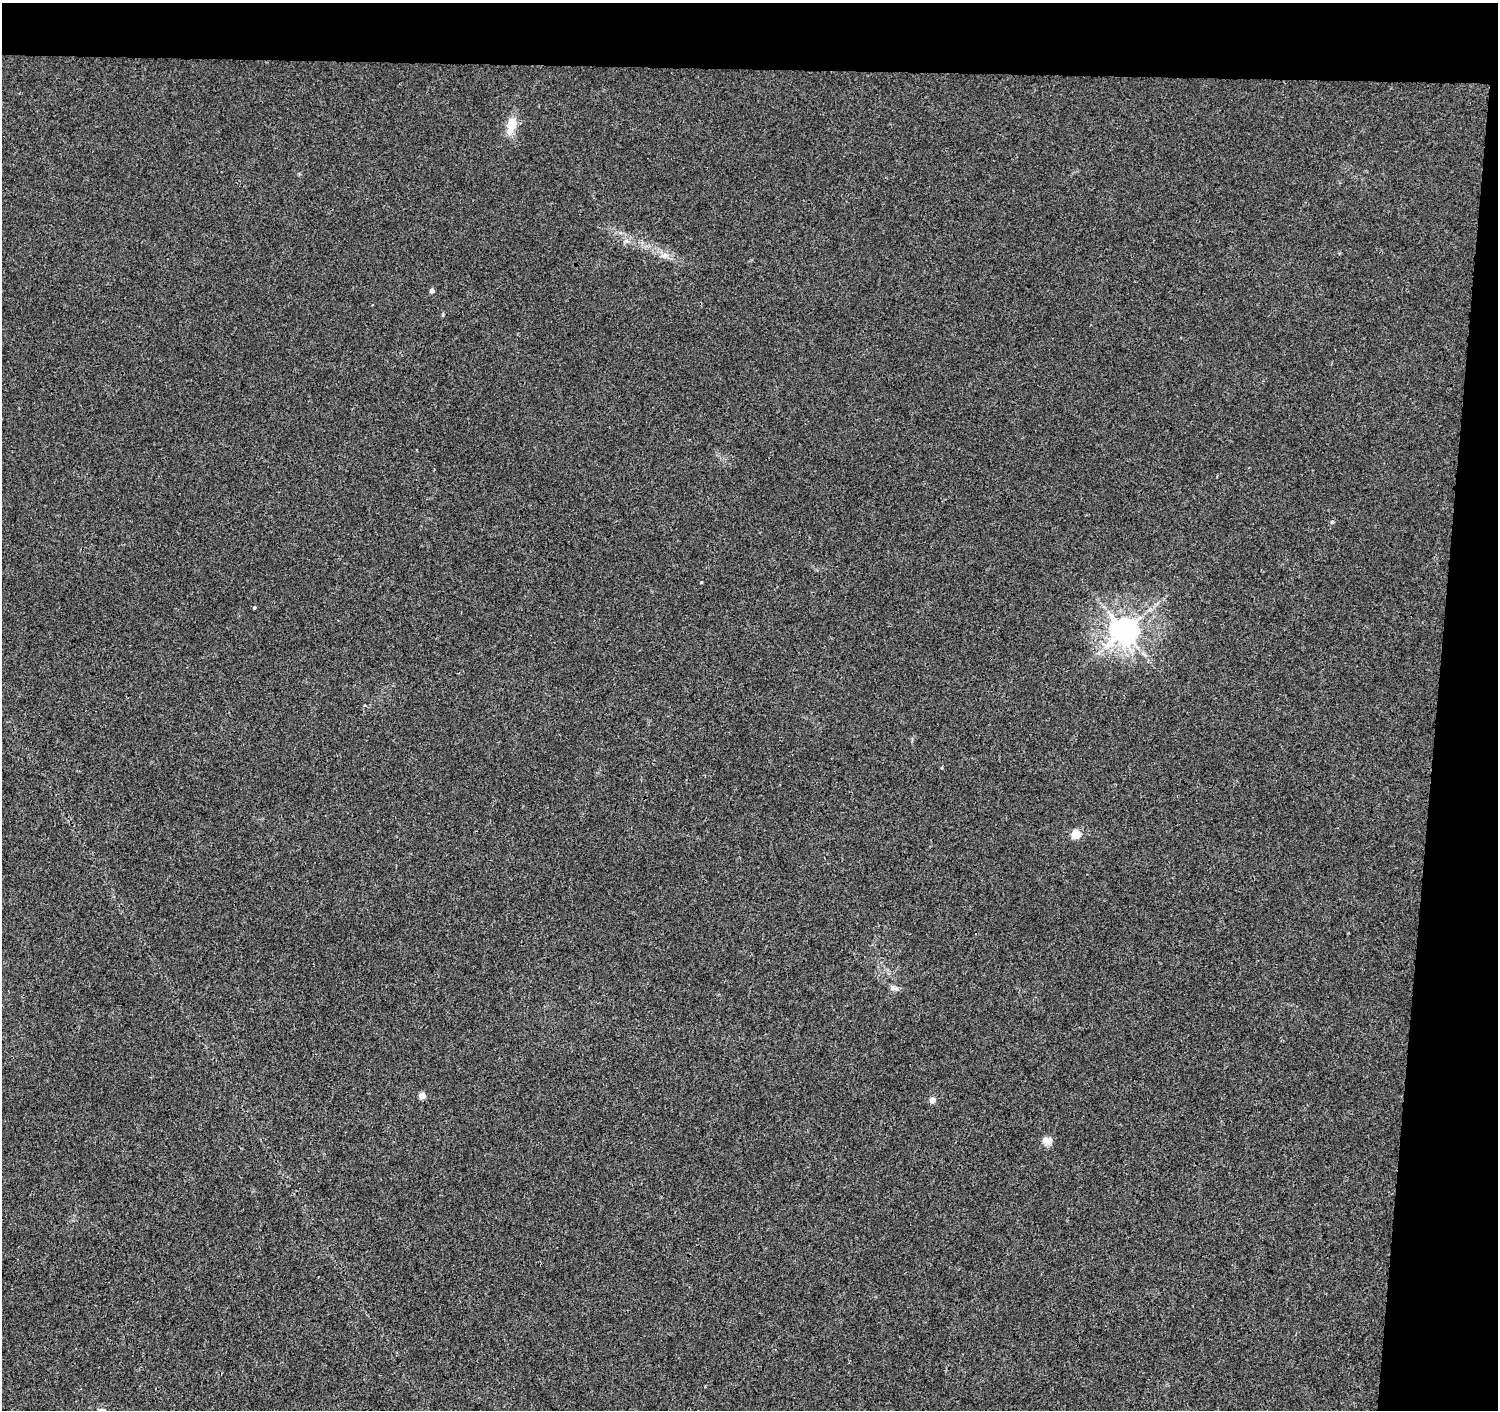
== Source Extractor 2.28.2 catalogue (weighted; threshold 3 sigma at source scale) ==
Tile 3 of 3 x 3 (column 3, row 1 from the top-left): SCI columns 2994-4489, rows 3043-4450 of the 4497 x 4733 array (HDU 1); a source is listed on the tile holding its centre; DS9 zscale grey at full resolution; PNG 1500 x 1412 px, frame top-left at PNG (2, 3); no overlay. Shown black and unused: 9% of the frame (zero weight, under 3 of 4 exposures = <1% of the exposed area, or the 3 px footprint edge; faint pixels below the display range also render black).
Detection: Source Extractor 2.28.2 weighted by HDU 2 'WHT'; one run over the whole footprint, this tile lists its part. Background 0.0067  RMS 0.0028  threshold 0.0125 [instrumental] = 3 sigma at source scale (4.5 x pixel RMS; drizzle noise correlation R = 1.50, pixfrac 1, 0.0396/0.0396 arcsec/px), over >= 5 px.
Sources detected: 12; all 12 listed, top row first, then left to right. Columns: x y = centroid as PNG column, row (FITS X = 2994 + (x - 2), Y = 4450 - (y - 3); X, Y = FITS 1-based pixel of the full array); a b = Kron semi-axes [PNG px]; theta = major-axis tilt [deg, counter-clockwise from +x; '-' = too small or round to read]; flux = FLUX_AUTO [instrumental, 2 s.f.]
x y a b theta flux
511 125 25 11 76 4.4
626 241 7 4 -18 0.61
665 255 10 8 24 1.5
432 291 4 4 - 1.2
1332 522 5 5 - 0.4
254 607 4 4 - 0.38
1124 631 9 8 - 360
1076 834 5 5 - 11
892 988 8 7 - 1
422 1095 5 4 - 3.5
933 1100 5 4 - 2.6
1047 1140 13 9 -9 2
Unlisted compact peaks at least as high as the median listed source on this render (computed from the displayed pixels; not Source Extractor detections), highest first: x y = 701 582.